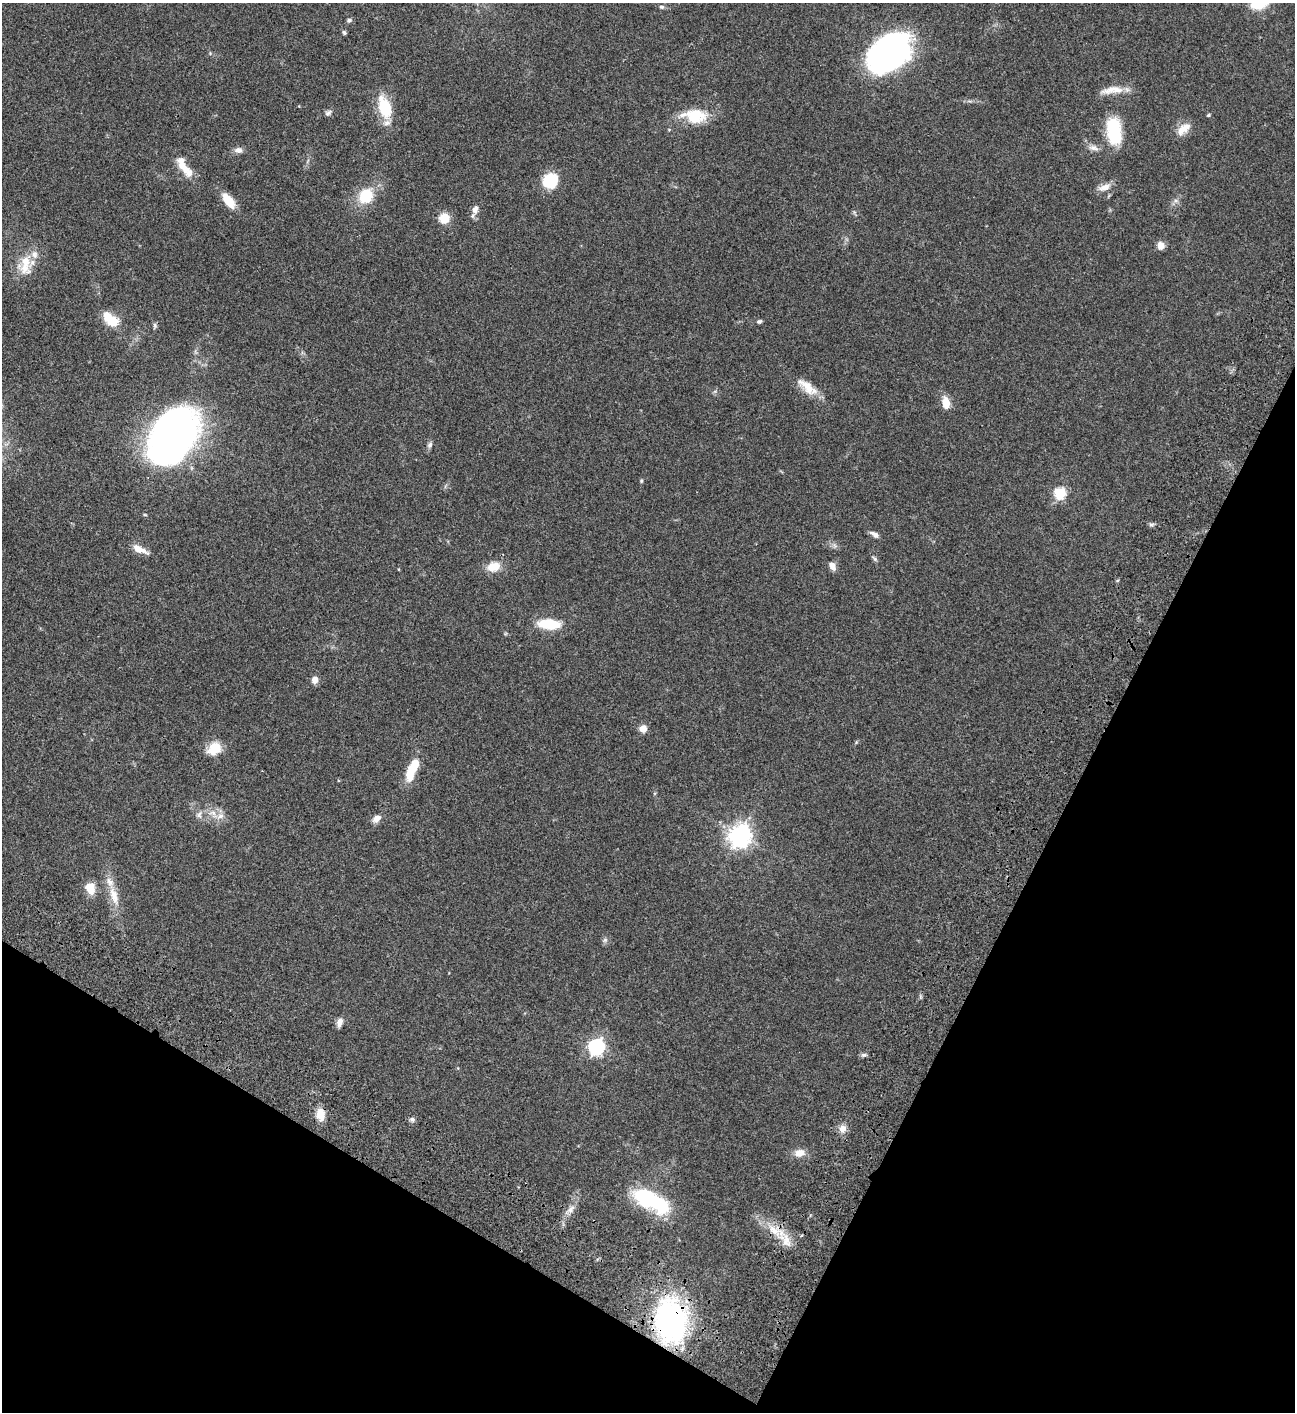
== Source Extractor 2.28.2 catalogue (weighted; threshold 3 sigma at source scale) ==
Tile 15 of 4 x 4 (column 3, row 4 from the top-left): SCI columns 3089-4381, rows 203-1612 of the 6049 x 6047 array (HDU 1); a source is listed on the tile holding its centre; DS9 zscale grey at full resolution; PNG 1297 x 1414 px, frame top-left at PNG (2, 3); no overlay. Shown black and unused: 26% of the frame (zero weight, under 3 of 4 exposures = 13% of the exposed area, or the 3 px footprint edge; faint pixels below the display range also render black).
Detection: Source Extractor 2.28.2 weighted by HDU 2 'WHT'; one run over the whole footprint, this tile lists its part. Background 0.0655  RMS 0.0059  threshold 0.0266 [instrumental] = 3 sigma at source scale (4.5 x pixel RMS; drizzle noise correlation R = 1.50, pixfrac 1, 0.05/0.05 arcsec/px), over >= 5 px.
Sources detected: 74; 2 inside a brighter object's white glare — not listed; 8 inside a brighter listed object's ellipse — not listed separately; the other 64 listed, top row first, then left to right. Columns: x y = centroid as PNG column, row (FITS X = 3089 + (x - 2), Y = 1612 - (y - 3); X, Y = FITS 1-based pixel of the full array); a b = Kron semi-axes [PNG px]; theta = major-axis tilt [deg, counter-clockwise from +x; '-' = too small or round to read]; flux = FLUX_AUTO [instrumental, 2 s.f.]
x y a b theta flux
1260 3 18 10 15 18
662 7 7 5 -15 1.1
349 20 7 5 28 1.1
344 32 6 5 - 0.99
889 52 47 31 41 140
1111 89 32 10 19 7.3
385 107 28 14 -72 19
328 113 9 6 39 1.6
1208 115 5 4 - 0.65
695 116 30 17 -5 18
1183 129 20 11 41 6.6
1114 131 31 16 -84 27
1093 148 15 8 -15 3.3
238 150 11 8 2 2.6
185 169 26 11 -44 8.8
550 180 17 15 46 19
1104 187 18 9 21 4.7
366 196 20 16 55 17
228 200 19 9 -52 10
1176 201 7 4 -18 1.2
475 210 12 8 78 3.5
444 218 12 12 - 7.7
1161 246 9 8 - 3.6
26 262 28 15 -78 12
111 321 18 12 -2 9.7
759 321 7 5 15 1
155 326 9 5 87 1.1
807 387 33 12 -38 9.8
946 403 16 9 -80 6.2
173 435 41 29 60 420
430 445 8 6 72 1.6
641 481 5 4 - 0.62
1060 493 6 6 - 46
145 515 5 3 - 0.53
1151 524 7 4 -19 1
874 534 13 6 -31 2.4
140 549 22 7 -25 5.7
874 559 10 4 -44 1.2
493 566 14 10 17 9.5
832 566 9 7 -67 3.9
399 569 4 3 - 0.42
549 624 16 8 -3 27
315 680 8 7 - 3.6
643 729 6 6 - 5.7
215 748 15 12 38 11
412 769 28 11 71 14
199 815 11 8 68 2.4
220 816 12 8 28 3.8
376 818 12 8 41 3.7
740 836 8 7 - 450
90 888 11 9 -70 9.8
114 896 31 10 -73 10
605 940 7 5 45 1.3
339 1022 11 6 70 3
596 1047 7 6 - 160
863 1055 8 5 6 1.2
320 1114 12 9 -83 8.4
412 1119 7 6 - 1.4
842 1128 9 9 - 4.2
799 1153 13 9 10 5.3
651 1201 45 18 -28 48
571 1209 13 6 52 3.5
776 1231 38 12 -30 14
671 1321 43 30 -84 130
Overlapping masked pixels (flux is a lower limit): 3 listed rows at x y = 320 1114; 776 1231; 671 1321
Isophote crosses this tile's border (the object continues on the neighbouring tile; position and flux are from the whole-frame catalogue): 1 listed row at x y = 1260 3